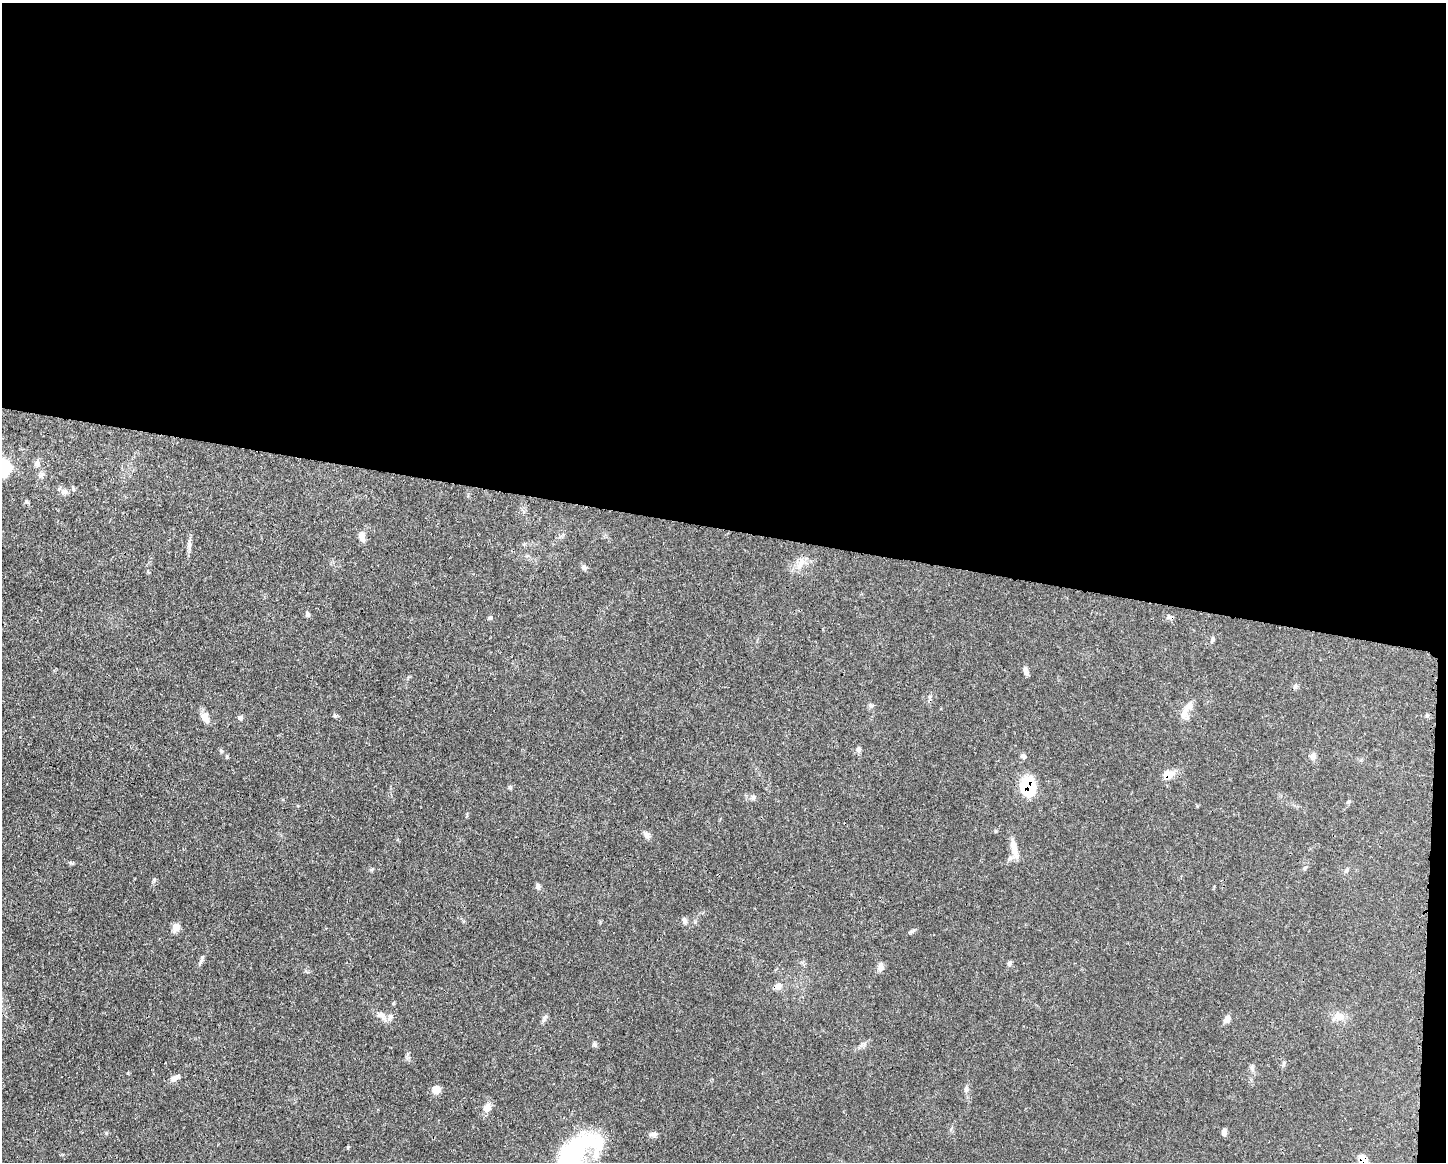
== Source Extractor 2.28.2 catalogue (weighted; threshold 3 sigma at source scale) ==
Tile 3 of 3 x 4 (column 3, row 1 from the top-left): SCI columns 3007-4450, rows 3482-4641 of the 4678 x 4645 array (HDU 1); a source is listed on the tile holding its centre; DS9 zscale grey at full resolution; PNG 1448 x 1164 px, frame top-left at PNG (2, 3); no overlay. Shown black and unused: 46% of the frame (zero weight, under 3 of 4 exposures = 1% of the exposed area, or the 3 px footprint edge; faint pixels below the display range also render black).
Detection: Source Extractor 2.28.2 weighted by HDU 2 'WHT'; one run over the whole footprint, this tile lists its part. Background 0.0581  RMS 0.0033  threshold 0.015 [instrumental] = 3 sigma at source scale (4.5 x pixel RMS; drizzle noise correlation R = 1.50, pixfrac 1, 0.05/0.05 arcsec/px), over >= 5 px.
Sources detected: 56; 1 inside a brighter object's white glare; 1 cosmic-ray / hot-pixel residue — not listed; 2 inside a brighter listed object's ellipse — not listed separately; the other 52 listed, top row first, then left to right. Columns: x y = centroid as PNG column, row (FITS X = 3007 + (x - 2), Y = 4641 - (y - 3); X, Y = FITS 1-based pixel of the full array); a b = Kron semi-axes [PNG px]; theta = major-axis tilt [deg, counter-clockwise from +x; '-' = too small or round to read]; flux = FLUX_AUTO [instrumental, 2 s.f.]
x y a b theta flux
37 463 10 7 68 1.3
2 467 24 20 -66 12
41 475 9 6 59 1.1
63 491 9 8 - 1.3
362 536 12 8 -78 2.4
189 545 14 5 87 1.4
800 563 19 8 67 2.9
584 568 7 6 - 0.81
307 614 8 6 -65 0.81
1169 617 7 4 -72 0.56
490 618 6 5 - 0.49
1213 639 10 4 75 0.67
1026 670 11 6 -82 1.3
1295 687 7 5 74 0.7
870 706 7 7 - 0.75
1185 711 26 8 82 3.1
335 716 6 5 - 0.54
205 717 13 8 -64 2.7
240 718 7 6 - 0.76
858 749 7 7 - 0.83
1023 756 7 5 -32 0.93
1313 756 8 8 - 1.4
1168 775 13 10 11 3.4
1028 786 14 11 -82 23
753 797 9 6 52 0.8
646 834 9 6 -74 1.1
1014 846 23 9 -78 3.9
71 863 6 4 -41 0.46
1305 867 8 3 44 0.49
154 880 5 5 - 0.5
538 886 9 6 -84 0.85
684 920 8 6 -75 1
176 927 12 9 64 2
912 931 8 4 44 0.6
202 959 15 3 66 0.93
1009 963 7 5 35 0.68
880 967 11 7 77 1.6
778 986 10 8 28 1.7
382 1016 18 7 -49 2.3
1339 1016 16 11 0 3
544 1018 7 4 72 0.74
1227 1019 10 7 56 1.6
595 1044 8 5 -45 0.61
1252 1068 8 4 -89 0.75
175 1078 11 7 35 1.6
436 1089 9 7 17 3.1
966 1089 8 6 72 0.99
487 1107 13 9 60 2.3
1224 1132 7 5 86 1.2
653 1134 13 5 3 1
571 1156 61 28 35 48
1362 1159 12 8 -43 3.5
Overlapping masked pixels (flux is a lower limit): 3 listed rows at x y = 1168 775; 1028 786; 1362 1159
Isophote crosses this tile's border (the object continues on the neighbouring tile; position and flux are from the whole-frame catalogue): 3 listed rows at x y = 2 467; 571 1156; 1362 1159
Unlisted compact peaks at least as high as the median listed source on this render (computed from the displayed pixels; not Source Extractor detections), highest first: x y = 371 870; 221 751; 227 757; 106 1133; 348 1147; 509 787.